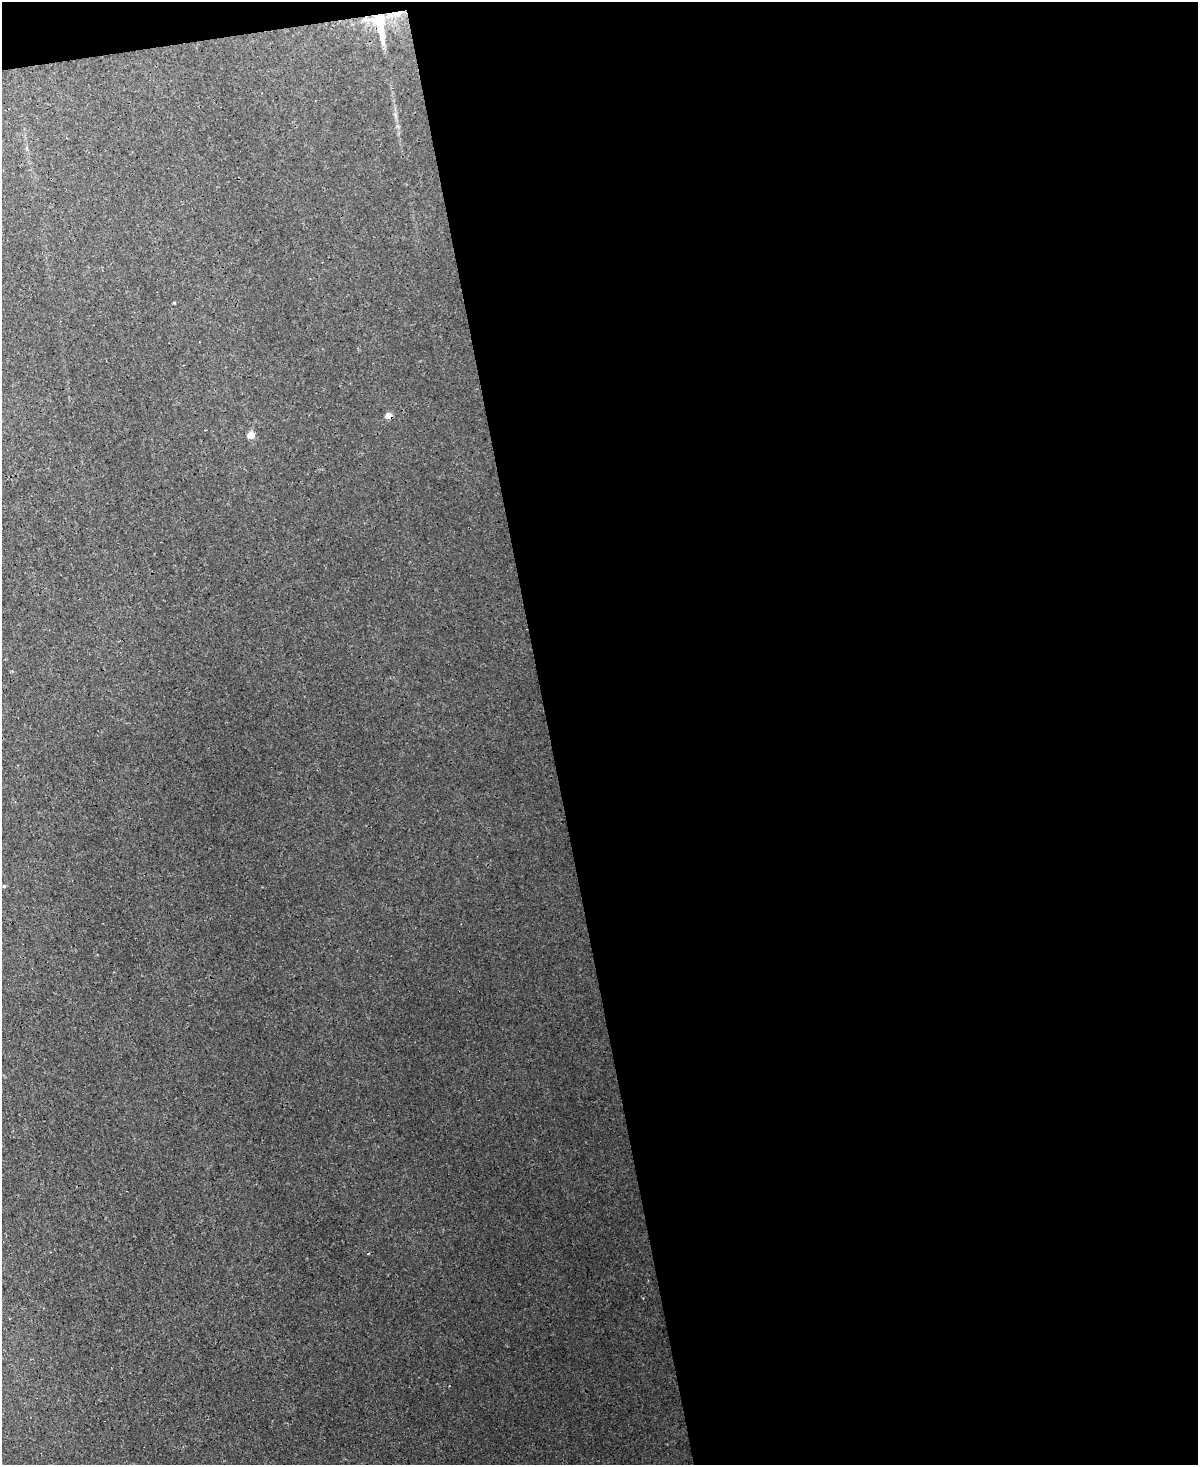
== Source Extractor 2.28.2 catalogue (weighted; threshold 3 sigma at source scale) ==
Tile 4 of 4 x 3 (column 4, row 1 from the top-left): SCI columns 3710-4905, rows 3290-4752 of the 5024 x 5000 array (HDU 1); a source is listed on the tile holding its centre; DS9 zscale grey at full resolution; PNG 1200 x 1467 px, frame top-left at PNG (2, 2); no overlay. Shown black and unused: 55% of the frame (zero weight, under 3 of 4 exposures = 12% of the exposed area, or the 3 px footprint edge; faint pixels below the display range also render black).
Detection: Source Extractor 2.28.2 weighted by HDU 2 'WHT'; one run over the whole footprint, this tile lists its part. Background 0.0221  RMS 0.003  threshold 0.0134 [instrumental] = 3 sigma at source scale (4.5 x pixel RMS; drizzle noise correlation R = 1.50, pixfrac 1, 0.05/0.05 arcsec/px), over >= 5 px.
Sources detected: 4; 1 cosmic-ray / hot-pixel residue — not listed; the other 3 listed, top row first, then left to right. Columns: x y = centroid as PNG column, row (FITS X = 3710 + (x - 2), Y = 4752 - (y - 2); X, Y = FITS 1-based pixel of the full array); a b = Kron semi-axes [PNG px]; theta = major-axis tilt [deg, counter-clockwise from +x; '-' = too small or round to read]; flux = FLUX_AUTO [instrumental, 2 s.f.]
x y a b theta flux
380 24 34 8 -81 8.8
251 435 5 4 - 4.7
4 886 4 3 - 0.33
Overlapping masked pixels (flux is a lower limit): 1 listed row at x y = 380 24